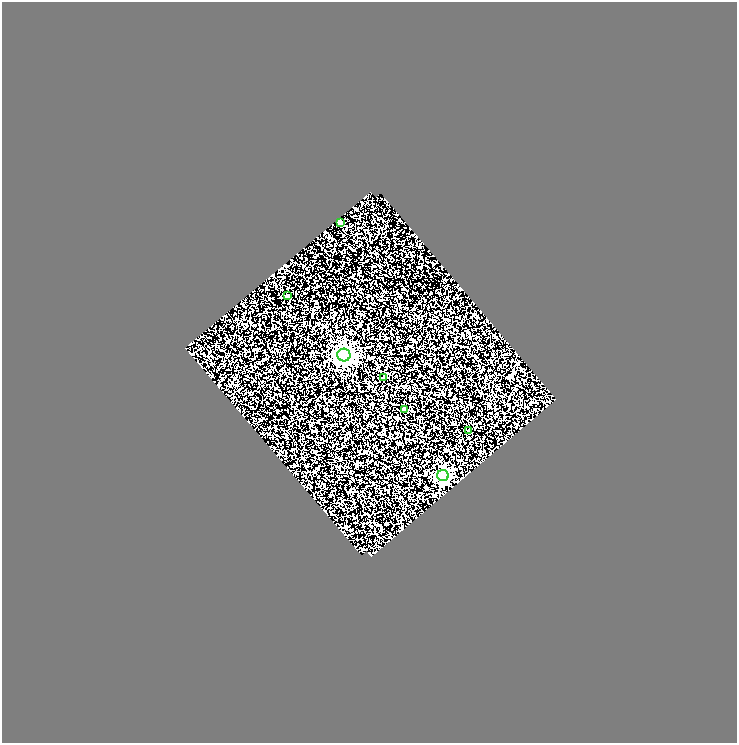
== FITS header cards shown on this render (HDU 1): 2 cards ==
NAXIS1  =                  735
NAXIS2  =                  741

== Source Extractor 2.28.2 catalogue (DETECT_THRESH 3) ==
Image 735 x 741 px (HDU 1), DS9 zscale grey, 1 PNG px = 1 image px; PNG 739 x 745 px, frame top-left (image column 1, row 741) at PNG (2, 2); each listed source drawn as its Kron ellipse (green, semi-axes under 4 px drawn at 4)
Background 1.97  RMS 1.8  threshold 5.31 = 3 sigma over >= 5 px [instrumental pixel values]
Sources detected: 7; all 7 listed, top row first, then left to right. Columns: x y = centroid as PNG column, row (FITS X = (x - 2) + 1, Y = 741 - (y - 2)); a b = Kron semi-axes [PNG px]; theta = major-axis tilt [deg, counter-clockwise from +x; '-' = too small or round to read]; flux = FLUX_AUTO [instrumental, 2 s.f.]
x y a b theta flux
340 223 4 3 - 320
288 295 3 3 - 160
344 355 6 6 - 57000
383 378 3 3 - 170
405 410 3 3 - 360
468 431 3 3 - 140
443 476 5 5 - 19000